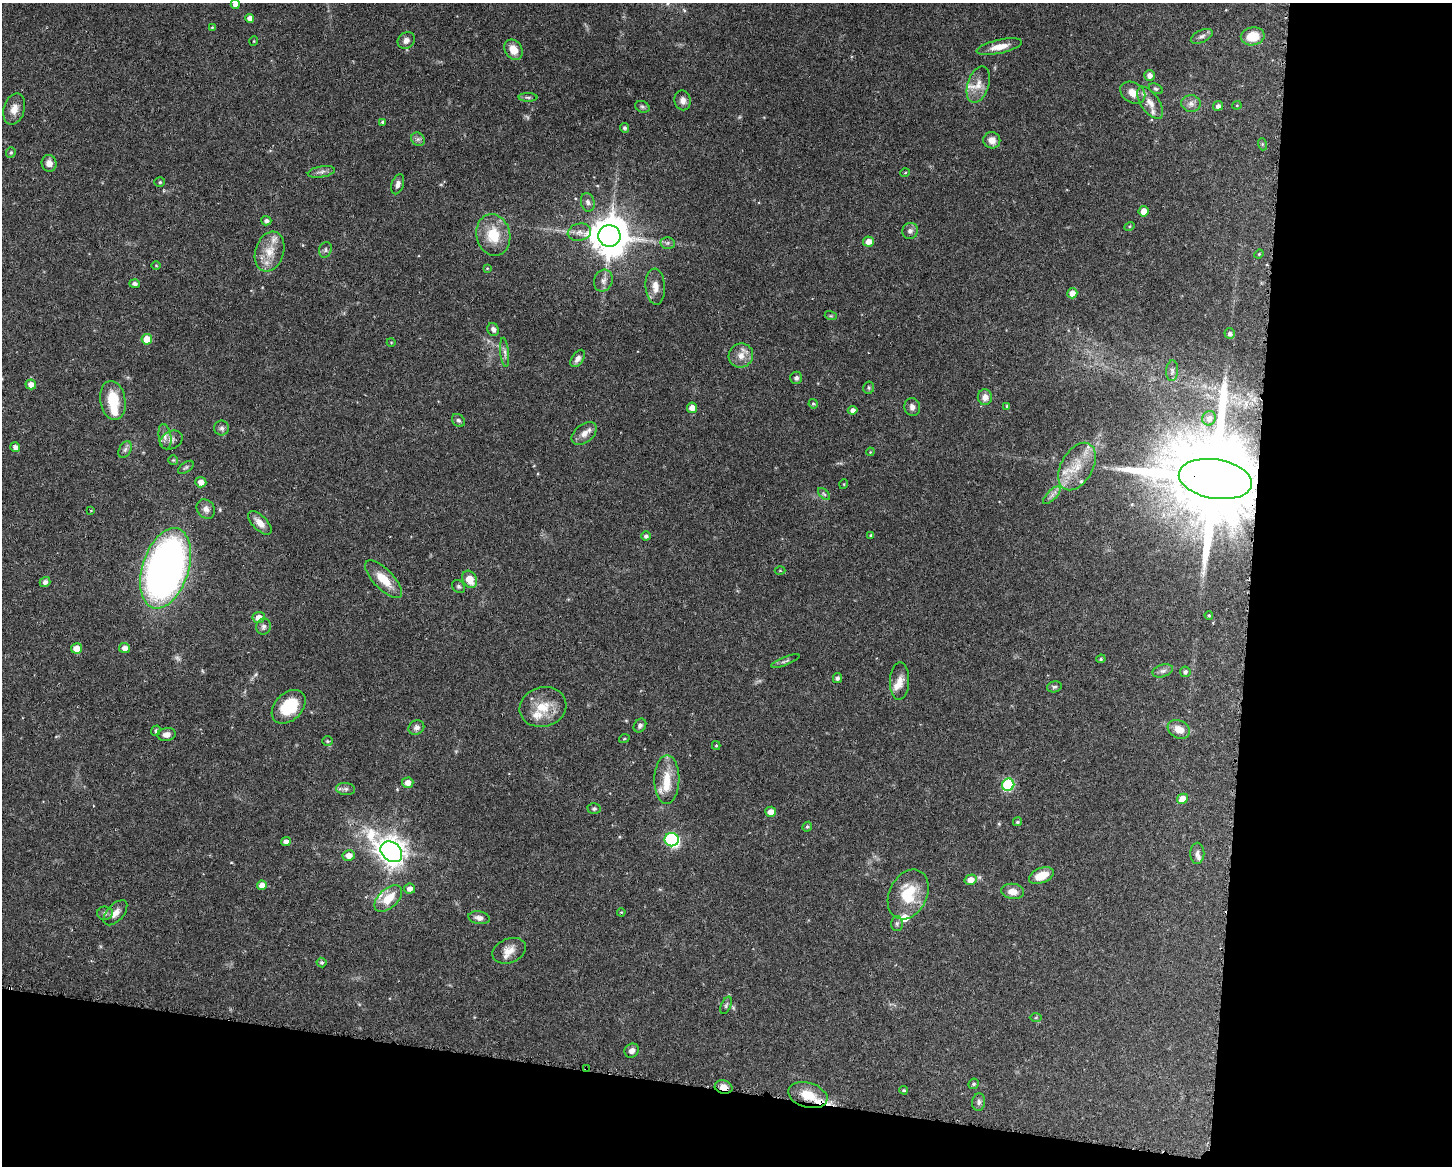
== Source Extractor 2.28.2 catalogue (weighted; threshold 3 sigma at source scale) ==
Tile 12 of 3 x 4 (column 3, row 4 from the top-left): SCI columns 3011-4460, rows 3-1166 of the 4683 x 4661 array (HDU 1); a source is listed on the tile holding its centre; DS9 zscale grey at full resolution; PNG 1454 x 1168 px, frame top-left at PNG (2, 3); each listed source drawn as its Kron ellipse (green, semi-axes under 4 px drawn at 4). Shown black and unused: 21% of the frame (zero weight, under 3 of 6 exposures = <1% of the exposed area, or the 3 px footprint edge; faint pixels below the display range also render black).
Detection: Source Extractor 2.28.2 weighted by HDU 2 'WHT'; one run over the whole footprint, this tile lists its part. Background 0.143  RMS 0.0038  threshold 0.0156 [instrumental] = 3 sigma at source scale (4.09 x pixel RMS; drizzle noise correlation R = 1.36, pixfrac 0.8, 0.05/0.05 arcsec/px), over >= 5 px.
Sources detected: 173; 3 too faint to see at this stretch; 1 inside a brighter object's white glare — neither listed nor drawn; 12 inside a brighter listed object's ellipse — not listed separately; the other 157 listed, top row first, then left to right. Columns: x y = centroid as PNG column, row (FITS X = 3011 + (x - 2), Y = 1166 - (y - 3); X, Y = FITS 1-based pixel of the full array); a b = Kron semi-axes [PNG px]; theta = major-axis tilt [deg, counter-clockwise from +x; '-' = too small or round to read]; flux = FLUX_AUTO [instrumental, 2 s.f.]
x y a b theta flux
235 4 4 4 - 2.3
250 18 4 4 - 2.3
212 27 4 3 - 0.31
1202 36 12 6 25 1.4
1253 36 12 9 9 7.3
406 40 9 7 40 1.8
254 41 5 3 - 0.27
999 47 23 7 12 4.3
513 50 11 8 -57 4.3
1149 75 5 5 - 1.8
978 85 19 10 72 3.9
1156 89 7 5 -27 0.7
1133 93 13 10 -33 3.4
528 97 9 4 -1 0.75
683 100 10 8 -80 1.8
1150 103 18 9 -56 3.6
1191 103 10 8 -2 1.9
1237 105 4 4 - 0.35
1218 106 5 4 - 1.4
642 107 7 5 -21 0.74
14 109 16 10 74 3.3
382 122 4 3 - 0.53
624 128 5 4 - 0.86
418 139 7 6 - 0.98
992 140 8 8 - 2.9
1262 144 6 4 -72 0.41
11 153 5 4 - 0.5
49 163 8 7 - 2.2
321 172 14 5 9 1.4
905 173 5 3 - 0.29
160 182 5 4 - 0.53
398 184 10 6 70 1.7
588 202 9 6 -77 1.3
1143 211 5 5 - 3.2
266 221 5 5 - 1.1
1129 226 5 4 - 0.46
910 231 8 7 - 1.4
579 232 12 8 11 2.3
493 235 21 17 -77 11
609 236 11 11 - 1100
868 241 5 5 - 2.9
667 243 7 6 - 0.88
325 250 8 6 71 0.82
270 251 20 14 72 6.7
1259 254 5 4 - 0.37
156 265 4 3 - 0.29
487 268 4 3 - 0.31
603 281 11 9 68 1.9
135 284 5 4 - 1.3
655 287 18 9 -86 3.4
1072 293 5 5 - 2.5
831 316 6 4 -17 0.44
493 329 6 5 - 1.2
1230 334 5 5 - 1.1
147 339 5 5 - 6.3
391 342 4 3 - 0.27
505 352 15 4 -84 1.2
741 355 12 12 - 3.6
578 358 9 5 57 1.6
1172 371 10 6 86 1.1
796 378 6 6 - 1
31 384 5 5 - 2.3
869 388 6 5 - 0.61
985 397 8 7 - 2.4
113 400 20 12 -80 10
813 404 5 4 - 0.54
1007 406 4 4 - 0.42
912 407 9 7 -78 1.6
692 408 5 5 - 2.7
853 410 5 4 - 1.4
1209 418 7 6 - 1.6
458 420 7 5 -43 0.82
222 428 7 7 - 1.1
584 433 14 9 39 2.9
165 437 13 6 -81 1.8
171 440 12 8 27 1.8
15 447 5 4 - 1.6
125 449 9 6 63 1.1
870 452 4 3 - 0.29
173 460 5 5 - 0.48
1077 466 26 16 60 9.1
186 467 9 5 36 0.64
1215 479 37 19 -9 10000
201 482 5 5 - 2.5
844 484 5 3 - 0.29
824 494 7 4 -45 0.72
1052 495 11 5 45 1.6
206 509 10 8 -51 1.8
91 510 4 3 - 0.31
260 523 15 7 -45 2.8
871 535 4 4 - 0.52
646 536 5 4 - 1.1
165 568 41 23 72 200
780 570 5 3 - 0.34
384 579 24 10 -46 7.6
470 579 9 7 -61 5.4
45 582 5 5 - 1.2
459 586 7 5 -44 0.76
1209 615 4 3 - 0.48
259 617 6 5 - 3
264 627 8 7 - 1.2
76 648 5 5 - 3.4
124 648 5 5 - 2
1101 659 5 4 - 0.48
785 661 15 3 21 0.85
1163 671 10 6 17 1.3
1185 672 5 5 - 1
837 678 5 4 - 1.1
900 681 19 9 87 3.4
1054 687 7 5 13 0.75
289 707 19 13 44 13
543 707 24 19 17 8.5
640 726 7 6 - 0.93
416 728 8 7 - 1.4
1179 729 11 9 -28 4.1
156 730 5 4 - 0.63
167 734 9 6 9 1.8
624 739 5 3 - 0.36
328 741 5 5 - 0.53
716 745 4 4 - 0.37
667 780 24 12 89 7.6
408 783 6 5 - 2.6
1008 785 6 6 - 29
345 789 9 6 -6 1.1
1182 799 5 5 - 3.9
594 809 6 5 - 0.77
771 812 5 5 - 2.7
1017 822 5 4 - 0.67
807 827 5 4 - 0.62
672 840 7 6 - 50
286 842 5 4 - 1.6
391 852 12 9 -40 410
1197 853 11 7 89 1.4
349 855 6 5 - 2.7
1041 876 13 7 21 6.4
971 880 6 5 - 3.2
262 885 5 4 - 2.4
409 889 5 5 - 1.9
1013 891 11 7 -8 3.1
908 894 26 18 64 13
388 898 17 9 43 8
621 912 4 3 - 0.31
105 913 7 6 - 1.1
115 913 15 8 48 2.8
479 918 11 6 -10 1.9
897 924 7 6 - 0.75
509 951 17 12 23 4.1
322 962 5 5 - 0.61
726 1005 9 5 66 0.83
1036 1017 6 4 2 0.46
632 1051 7 6 - 1.6
586 1069 4 2 - 0.39
973 1084 5 5 - 0.67
724 1087 9 6 -13 2.7
904 1090 4 3 - 0.46
808 1095 20 12 -17 8.2
979 1102 9 6 83 1.1
Overlapping masked pixels (flux is a lower limit): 4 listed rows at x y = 1215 479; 586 1069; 724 1087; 808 1095
Isophote crosses this tile's border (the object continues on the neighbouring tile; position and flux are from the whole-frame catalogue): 1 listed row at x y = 235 4